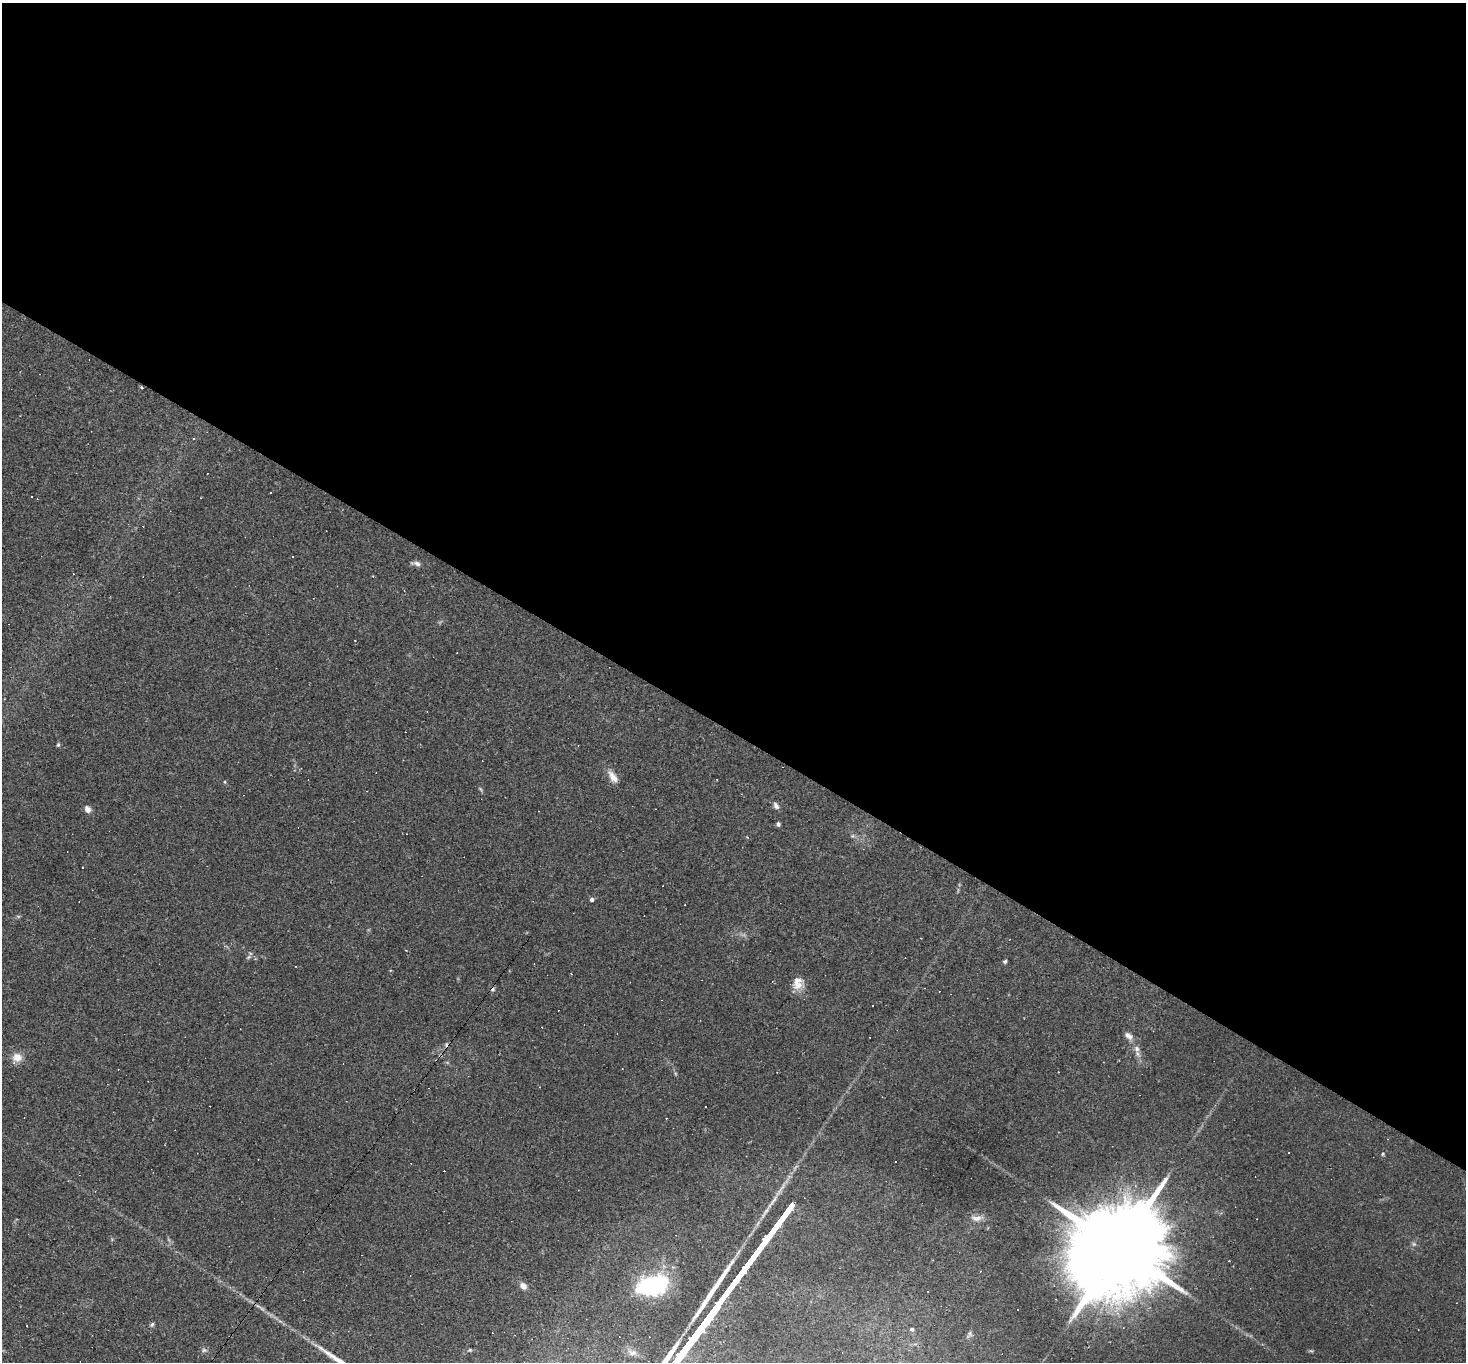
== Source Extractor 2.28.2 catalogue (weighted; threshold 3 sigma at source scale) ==
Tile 3 of 4 x 4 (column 3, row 1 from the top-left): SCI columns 2931-4394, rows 4223-5582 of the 5859 x 5866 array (HDU 1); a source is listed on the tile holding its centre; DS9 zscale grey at full resolution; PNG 1468 x 1364 px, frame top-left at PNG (2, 3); no overlay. Shown black and unused: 54% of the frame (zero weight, under 2 of 3 exposures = <1% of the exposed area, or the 3 px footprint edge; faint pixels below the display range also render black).
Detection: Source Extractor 2.28.2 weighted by HDU 2 'WHT'; one run over the whole footprint, this tile lists its part. Background 0.0633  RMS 0.006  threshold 0.0271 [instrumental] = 3 sigma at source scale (4.5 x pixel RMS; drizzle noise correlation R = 1.50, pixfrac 1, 0.05/0.05 arcsec/px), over >= 5 px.
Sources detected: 74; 3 too faint to see at this stretch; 32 cosmic-ray / hot-pixel residue — not listed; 2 inside a brighter listed object's ellipse — not listed separately; the other 37 listed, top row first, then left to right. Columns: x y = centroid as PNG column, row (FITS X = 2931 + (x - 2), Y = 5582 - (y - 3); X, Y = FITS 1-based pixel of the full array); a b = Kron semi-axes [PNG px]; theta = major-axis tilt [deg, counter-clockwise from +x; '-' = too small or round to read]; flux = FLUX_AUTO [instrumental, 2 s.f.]
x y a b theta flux
141 387 3 3 - 0.54
271 492 3 3 - 2.4
32 497 3 3 - 1.5
292 556 3 2 - 0.72
417 563 9 6 -20 2.1
355 640 3 2 - 0.77
58 745 5 4 - 0.93
613 777 19 9 -55 5.4
716 779 3 2 - 0.55
225 782 5 3 - 0.57
480 789 7 3 -53 0.81
776 806 9 6 -61 2.2
88 809 10 7 -59 2.7
778 824 5 4 - 1.3
853 836 6 4 44 0.94
747 837 4 3 - 0.65
83 867 3 2 - 0.57
592 900 5 5 - 1.4
406 950 3 3 - 0.48
248 957 7 4 26 1.1
1005 961 5 4 - 0.98
798 985 18 10 7 5.7
1128 1036 12 7 -36 3.1
1137 1049 9 7 -81 2.8
17 1058 13 11 42 6.1
1058 1072 2 2 - 0.34
1383 1154 5 4 - 0.7
772 1202 32 5 54 6.5
977 1218 17 8 1 4.6
1117 1251 41 19 52 21000
523 1286 8 6 -45 3.8
652 1286 32 21 15 51
152 1324 6 5 - 1.2
912 1329 5 4 - 1.4
970 1334 10 6 74 1.8
204 1350 8 6 -12 1.5
470 1350 4 4 - 0.59
Overlapping masked pixels (flux is a lower limit): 1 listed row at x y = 141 387